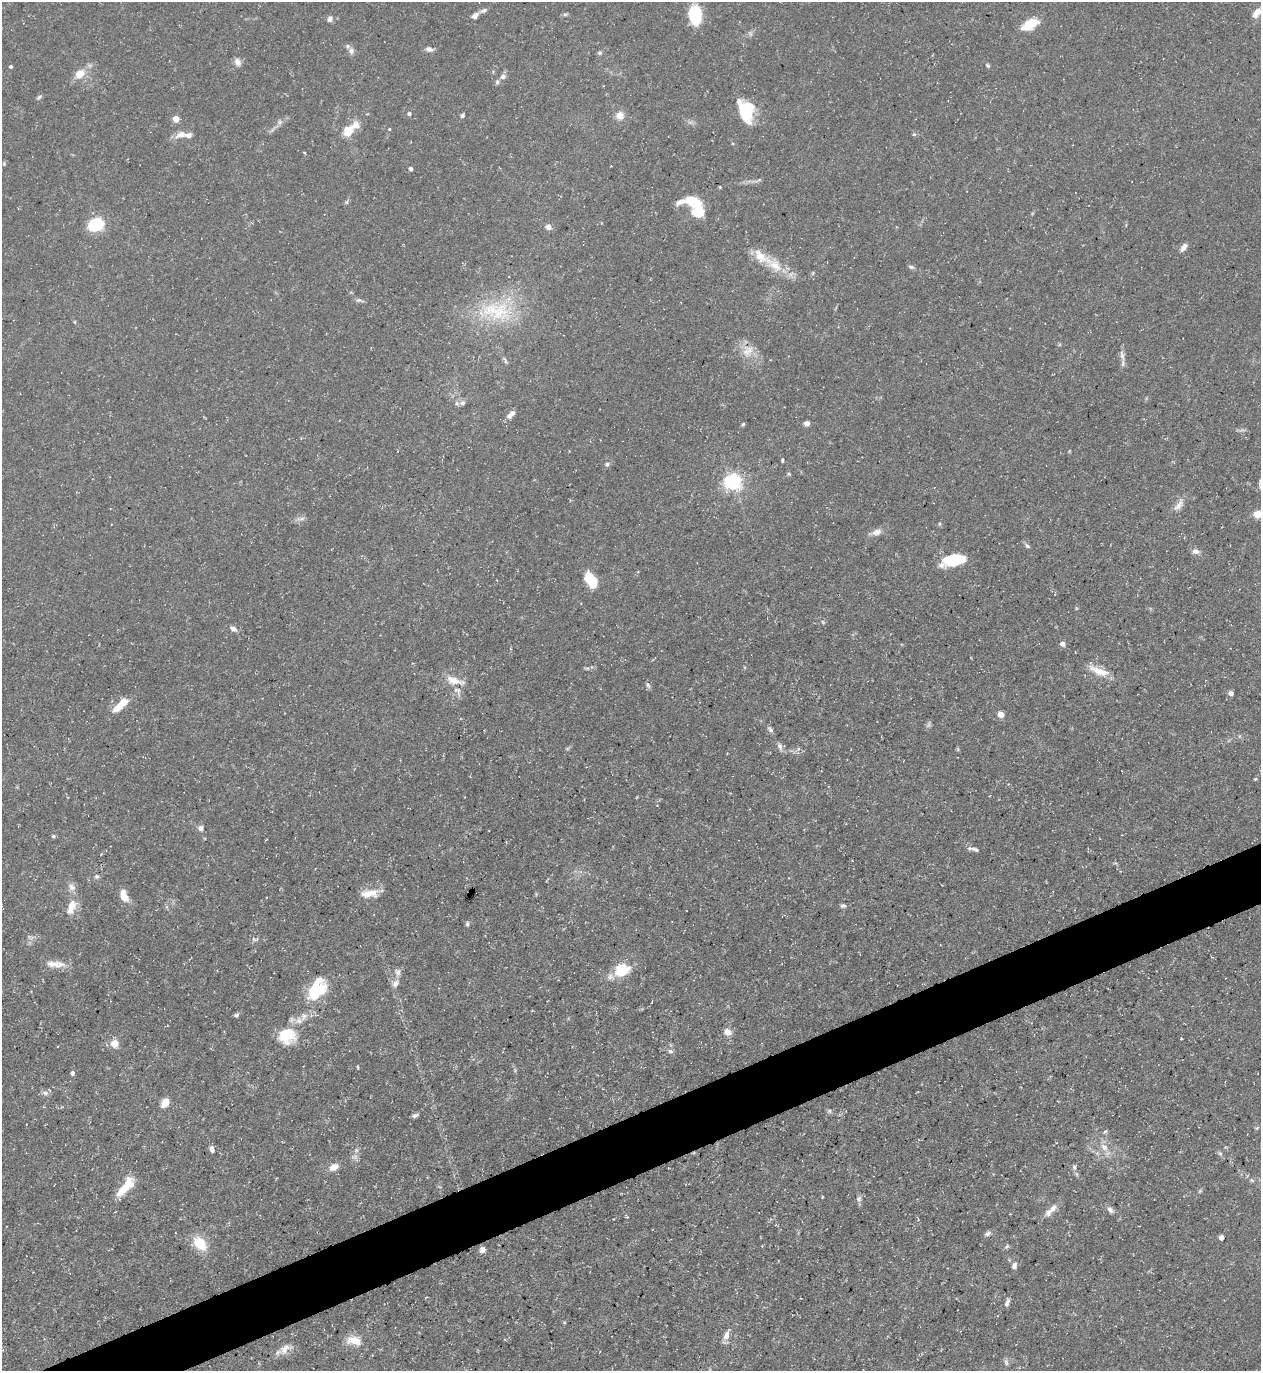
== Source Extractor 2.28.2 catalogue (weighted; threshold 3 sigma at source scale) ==
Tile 7 of 4 x 4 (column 3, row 2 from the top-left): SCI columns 2667-3925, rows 2740-4108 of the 5462 x 5478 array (HDU 1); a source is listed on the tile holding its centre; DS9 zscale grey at full resolution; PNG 1263 x 1373 px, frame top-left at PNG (2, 2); no overlay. Shown black and unused: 4% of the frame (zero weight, under 3 of 5 exposures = <1% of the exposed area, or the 3 px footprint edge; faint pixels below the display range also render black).
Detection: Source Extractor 2.28.2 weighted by HDU 2 'WHT'; one run over the whole footprint, this tile lists its part. Background 0.0725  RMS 0.0047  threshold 0.0211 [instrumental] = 3 sigma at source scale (4.5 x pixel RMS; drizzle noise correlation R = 1.50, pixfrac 1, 0.05/0.05 arcsec/px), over >= 5 px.
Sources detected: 139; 1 too faint to see at this stretch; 3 inside a brighter object's white glare — not listed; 12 inside a brighter listed object's ellipse — not listed separately; the other 123 listed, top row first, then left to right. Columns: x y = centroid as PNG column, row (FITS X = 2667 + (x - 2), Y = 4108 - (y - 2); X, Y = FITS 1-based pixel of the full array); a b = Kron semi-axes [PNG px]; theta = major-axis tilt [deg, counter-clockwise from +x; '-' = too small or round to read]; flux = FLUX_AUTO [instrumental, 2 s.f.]
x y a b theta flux
483 11 11 6 22 1.5
1257 12 14 7 49 4.1
695 14 16 11 -81 27
475 15 8 6 48 2.2
330 19 8 6 59 1.6
1030 24 22 11 29 9.2
429 49 10 6 -11 1.7
351 51 9 7 -76 1.8
600 53 6 5 - 0.86
238 62 11 7 -65 2.2
11 66 4 4 - 0.79
988 66 6 4 -56 0.74
80 74 11 8 32 6.2
503 77 7 6 - 1.6
497 82 7 5 87 0.91
39 97 7 5 34 0.91
409 114 5 5 - 0.9
744 114 24 14 -52 14
462 115 5 5 - 0.92
620 115 10 10 - 4
176 119 4 4 - 8.5
280 122 7 5 45 1.2
389 129 4 4 - 0.4
347 131 16 14 64 6.6
914 134 5 5 - 0.69
181 135 18 9 13 3.9
4 164 5 4 - 0.54
411 169 4 4 - 1.5
720 187 3 3 - 0.39
692 201 20 10 -23 11
347 202 6 4 89 0.69
698 212 12 10 1 13
94 225 6 5 - 46
548 227 6 5 - 2.9
1183 247 11 6 53 2.4
775 265 24 15 -42 11
911 267 8 5 -15 0.95
358 300 7 5 0 1.1
497 311 46 28 -6 33
75 322 5 3 - 0.43
747 351 18 13 31 6.6
1122 355 15 6 -79 2.5
505 361 11 3 -69 0.98
462 403 9 7 9 1.9
509 416 11 8 50 2.3
807 423 6 5 - 2
743 424 5 4 - 0.64
782 460 4 3 - 0.58
607 464 6 5 - 1.1
733 482 6 6 - 170
1179 505 21 8 56 3.6
1258 514 5 5 - 15
301 519 14 4 8 1.5
877 532 13 8 20 3.1
1027 546 8 5 -44 1
1195 551 9 7 -11 2.1
955 559 20 13 -3 15
591 580 16 9 -58 14
233 629 9 6 -32 1.9
1063 644 5 5 - 2.3
1099 671 29 9 -22 7
453 680 21 11 -17 6.4
648 685 8 4 -59 1.1
1231 693 5 4 - 2
121 704 21 7 43 8.8
1001 714 5 4 - 6.2
770 730 10 5 -42 1.1
780 746 10 6 -71 1.7
1255 779 5 4 - 0.55
201 828 7 6 - 1.7
53 836 6 5 - 0.72
969 848 7 5 1 1
97 876 6 6 - 1
72 887 11 8 -44 2.6
369 894 22 9 5 6.4
124 896 14 7 -72 6.1
843 906 9 5 10 1.1
71 907 21 11 68 6.5
467 924 6 4 76 0.85
254 939 10 5 -11 1.3
56 964 11 10 - 4.3
622 970 20 15 27 13
398 972 10 8 -87 2.1
395 984 11 8 46 2.4
317 989 31 20 55 20
236 1015 6 4 33 1.1
299 1020 10 10 - 3.3
728 1032 8 7 - 3.6
287 1035 19 17 6 16
115 1044 5 5 - 14
670 1051 8 5 -17 1.1
358 1067 5 3 - 0.46
72 1073 6 5 - 1
45 1093 9 5 -15 1.5
165 1103 7 5 59 8.3
829 1111 6 5 - 0.86
415 1115 8 5 30 1.1
1105 1131 6 3 21 0.7
1104 1147 12 9 -46 4.1
212 1149 8 5 -65 1.8
356 1150 6 5 - 0.96
1220 1153 7 4 -19 0.86
334 1167 11 7 29 4.1
1074 1167 8 5 -90 1.2
1252 1180 6 5 - 0.85
125 1187 29 10 49 11
1200 1191 6 4 71 0.61
822 1197 4 2 - 0.34
859 1199 7 6 - 1.5
1053 1208 14 7 55 2.9
1110 1210 9 6 -42 1.8
626 1216 7 3 -50 0.58
988 1233 9 5 35 1.5
1221 1237 4 4 - 3
200 1243 17 11 -48 12
1007 1246 6 4 45 0.72
483 1250 6 6 - 2.6
1014 1265 10 7 79 2
1007 1303 11 5 69 1.6
726 1335 11 7 70 3.2
354 1340 20 11 -8 6.1
285 1348 17 9 56 4.1
1006 1362 9 6 -79 1.2
Isophote crosses this tile's border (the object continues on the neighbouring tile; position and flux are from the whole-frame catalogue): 2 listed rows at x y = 1257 12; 1258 514